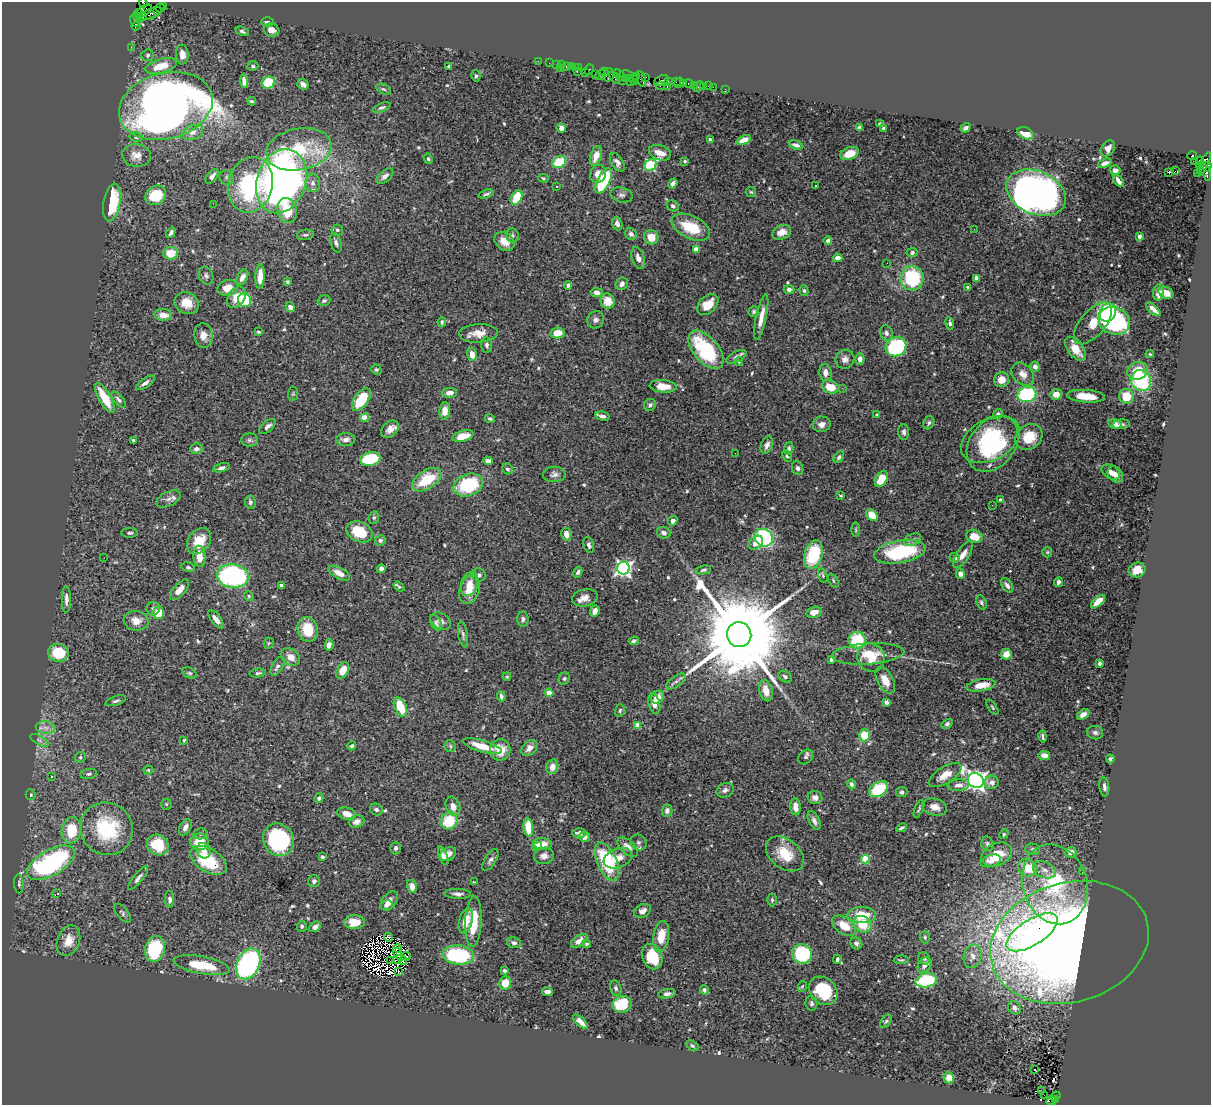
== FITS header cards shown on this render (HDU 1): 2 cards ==
NAXIS1  =                 1209
NAXIS2  =                 1103

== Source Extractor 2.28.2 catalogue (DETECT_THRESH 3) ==
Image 1209 x 1103 px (HDU 1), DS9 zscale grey, 1 PNG px = 1 image px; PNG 1213 x 1107 px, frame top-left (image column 1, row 1103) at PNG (2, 2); each listed source drawn as its Kron ellipse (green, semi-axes under 4 px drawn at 4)
Background 1.2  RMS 0.034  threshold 0.101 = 3 sigma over >= 5 px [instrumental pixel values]
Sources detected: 588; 4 with non-positive FLUX_AUTO (blend fragments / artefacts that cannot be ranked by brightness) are neither listed nor drawn; of the other 584, the 500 brightest by FLUX_AUTO listed and drawn (84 fainter detections omitted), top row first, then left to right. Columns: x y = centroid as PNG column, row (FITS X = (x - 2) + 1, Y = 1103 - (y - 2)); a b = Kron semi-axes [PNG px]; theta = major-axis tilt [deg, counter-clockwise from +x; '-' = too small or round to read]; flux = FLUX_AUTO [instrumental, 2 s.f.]
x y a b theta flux
143 3 5 4 - 120
163 6 4 3 - 89
160 8 4 2 - 64
157 10 3 2 - 65
144 11 9 5 34 600
138 14 5 3 - 110
151 14 12 5 25 800
142 16 4 3 - 310
137 17 3 3 - 94
139 20 4 3 - 260
134 21 6 4 -74 250
267 22 6 5 - 6.8
136 26 4 2 - 200
272 30 8 6 -18 19
242 31 7 4 -22 5
131 47 2 2 - 30
148 55 6 5 - 4.5
182 55 10 6 -86 15
538 61 2 2 - 36
549 63 2 2 - 55
556 65 3 2 - 92
562 65 2 2 - 73
161 66 16 7 15 44
253 66 5 4 - 3.7
571 66 3 3 - 130
449 67 3 3 - 3.9
566 67 3 2 - 120
578 67 3 3 - 140
560 68 2 2 - 51
575 68 3 3 - 110
589 70 5 4 - 220
577 72 3 2 - 96
604 72 4 3 - 92
585 73 4 3 - 240
595 75 3 2 - 150
601 75 6 3 35 200
608 75 7 5 73 580
619 75 6 4 -42 410
627 75 7 3 -9 450
476 76 5 4 - 4.1
637 76 3 2 - 72
615 78 6 3 -52 370
625 78 2 2 - 110
630 78 3 3 - 350
646 78 3 3 - 130
641 79 8 4 -76 440
634 80 4 2 - 140
244 81 7 4 -86 10
622 81 2 2 - 79
630 81 4 3 - 480
661 81 8 5 24 350
668 81 2 2 - 48
676 82 3 2 - 110
268 83 7 6 - 77
679 83 5 3 - 230
684 83 3 2 - 91
303 84 6 5 - 8.4
688 84 5 3 - 180
660 86 4 3 - 220
694 86 4 3 - 47
698 86 6 2 45 43
703 86 3 3 - 160
709 86 3 2 - 45
667 87 3 2 - 240
713 87 2 2 - 48
383 89 8 5 -26 4.2
725 89 4 2 - 21
252 101 4 3 - 3.9
166 106 48 33 15 2100
382 107 9 4 21 4.6
880 124 4 3 - 4.9
561 128 5 4 - 9.7
859 128 4 4 - 5.7
884 128 3 3 - 3.8
966 128 5 4 - 6.7
193 132 11 7 19 16
1025 133 8 5 -23 37
136 137 6 4 -9 4.6
710 140 4 3 - 9.1
744 140 8 4 24 17
796 145 7 4 -17 7.5
1108 148 8 6 60 13
299 149 33 20 11 120
660 153 11 7 -20 22
850 153 10 6 20 29
136 155 14 11 -7 21
596 156 10 5 70 26
1192 156 5 3 - 1500
428 159 5 4 - 4.5
685 161 3 3 - 3.3
1194 161 2 2 - 24
1200 161 4 3 - 510
559 162 7 5 30 67
617 162 10 6 -58 10
1105 163 7 4 22 11
1204 163 12 4 65 850
650 165 6 5 - 210
1199 165 4 3 - 130
1207 167 5 4 - 470
1115 170 5 4 - 8.4
1175 171 2 2 - 1900
1169 172 3 3 - 34
1206 172 8 4 -73 640
1197 173 2 2 - 29
598 174 9 7 65 19
212 176 8 5 51 10
385 176 10 5 40 9.6
227 178 8 6 -48 6.6
543 178 5 4 - 3.1
281 181 33 24 72 1300
604 181 14 6 63 170
1118 181 6 3 -52 11
313 183 9 7 -89 12
673 183 5 4 - 8.2
250 185 28 22 76 230
557 186 3 3 - 15
815 186 3 3 - 13
751 192 5 5 - 3.2
1036 193 31 21 -23 1400
486 194 7 3 17 4.5
156 195 11 9 37 72
622 195 11 7 -14 8.6
517 197 8 5 65 72
112 202 19 8 80 120
213 204 2 2 - 59
673 206 6 5 - 6.3
287 211 13 9 -77 53
617 224 7 5 -72 9.3
691 227 20 11 -25 72
974 229 2 2 - 7.2
337 230 6 5 - 4.9
782 232 10 7 21 19
171 233 6 3 58 5.5
631 234 6 5 - 6
305 235 8 5 8 4.6
512 236 7 6 - 4.6
1140 236 4 3 - 5.4
651 237 7 7 - 28
504 241 11 8 -38 26
828 241 4 3 - 6.9
336 243 10 5 -73 6.8
696 249 4 4 - 30
912 252 5 4 - 5.2
171 253 7 6 - 42
638 258 11 6 -73 12
838 258 5 4 - 12
887 263 2 2 - 5
206 276 9 7 -65 7.1
260 276 12 4 88 29
242 277 8 5 62 13
912 278 12 11 - 160
977 278 4 4 - 10
287 282 4 4 - 3.5
622 284 6 6 - 8.2
568 285 4 4 - 6.7
968 287 3 3 - 3.6
228 288 10 8 13 32
789 290 5 4 - 7.5
804 291 5 4 - 3.7
597 292 6 4 -9 13
1159 293 8 5 85 15
1166 293 8 5 -25 17
236 297 11 8 56 34
244 300 7 6 - 79
324 301 6 5 - 5.4
608 301 8 7 - 36
187 303 13 10 -25 36
708 304 12 8 43 36
290 307 5 4 - 11
1153 309 9 3 -42 13
754 311 5 5 - 3.8
1108 312 9 8 - 340
163 315 9 6 -6 23
761 317 23 5 78 25
596 320 9 8 - 8.9
1114 321 16 13 -27 300
442 322 5 4 - 3.6
950 323 6 4 -80 5.3
1093 323 25 12 50 55
258 332 3 3 - 3.4
478 333 19 9 3 27
557 333 7 5 10 34
886 333 8 6 -75 7.2
203 336 12 9 -82 20
487 345 8 5 -87 5.8
896 347 10 9 - 200
1076 349 14 7 -53 36
706 350 23 12 -50 180
472 354 6 5 - 19
1150 354 4 4 - 3.2
736 357 11 5 28 7.7
845 359 9 9 - 12
860 359 6 4 90 13
739 361 4 3 - 3
1035 367 5 4 - 11
376 369 5 4 - 3.3
1138 371 10 8 21 48
825 373 9 6 -84 12
1023 374 13 9 -47 18
1001 380 7 7 - 25
1141 381 11 9 -51 180
145 383 11 4 33 9.3
663 386 13 6 -5 40
830 387 8 6 -18 35
842 388 3 2 - 6.2
449 393 7 5 3 14
293 394 7 5 83 3.7
1027 394 9 7 13 210
1056 394 6 5 - 22
1086 396 19 6 -4 50
1127 396 7 7 - 44
105 398 17 6 -60 64
119 399 9 5 -48 6.1
361 400 13 7 55 78
650 405 6 5 - 6.3
445 411 8 5 84 19
998 414 5 4 - 6.8
877 415 4 3 - 3.8
602 416 7 4 -14 7.5
364 418 4 4 - 49
490 419 5 4 - 4.4
929 423 7 5 64 5.2
822 424 9 7 11 14
1115 424 7 5 -15 9.7
1121 424 8 4 6 5.9
267 426 10 5 40 8.3
390 429 10 7 47 16
904 432 8 5 -89 6.1
463 436 11 5 15 28
1029 437 14 12 37 54
990 439 31 20 29 200
133 440 4 3 - 3.1
249 440 8 6 0 5.7
346 440 9 6 4 14
993 444 30 22 52 210
767 445 9 5 68 10
196 449 6 5 - 9.2
789 449 6 4 82 5.5
735 453 2 2 - 8.8
787 456 6 4 -66 4
839 457 6 4 57 5.1
370 459 10 6 11 140
488 461 5 4 - 6.9
222 468 8 4 13 7.2
798 468 7 5 -66 6.6
507 469 6 5 - 4.9
1111 472 10 6 -29 15
554 474 11 7 2 10
1115 475 9 7 -51 13
881 479 9 5 60 40
427 480 16 9 33 80
468 485 15 11 20 150
841 495 3 3 - 3.1
169 499 13 7 25 11
1000 500 3 3 - 3.7
250 502 6 5 - 4.7
992 505 2 2 - 7.7
872 515 7 5 -44 47
374 518 6 5 - 4
673 521 5 4 - 8.9
856 530 7 3 90 2.9
359 532 13 9 -25 65
129 533 8 5 0 5.2
664 533 7 5 -21 8.6
566 534 6 5 - 17
974 536 8 6 -23 34
764 538 10 8 -42 240
380 540 5 5 - 5.5
913 540 9 5 22 6.7
199 541 14 10 54 41
756 543 8 6 41 22
589 545 8 5 -74 6.3
900 552 26 11 10 180
1047 552 5 5 - 2.9
813 555 14 9 72 130
963 555 15 6 56 17
199 556 10 6 -85 30
104 558 2 2 - 5.8
955 558 5 5 - 7.4
188 567 7 4 -11 4
623 568 6 6 - 750
381 569 4 4 - 8.6
703 570 8 4 10 4.6
1137 570 8 7 - 23
578 572 6 4 63 6.5
339 573 12 5 -27 20
960 574 5 4 - 12
479 575 7 6 - 6.4
233 576 16 11 -7 340
823 576 7 4 -74 4
833 581 7 5 -64 3.9
1059 582 5 4 - 6
469 584 12 8 71 21
281 585 3 3 - 9.1
1007 585 8 5 -55 8.6
399 587 6 3 -38 2.9
179 590 13 6 48 21
469 590 14 10 72 33
249 596 5 4 - 3.1
585 598 13 8 11 18
66 599 13 4 90 11
981 602 7 5 -67 5
1098 602 9 4 43 31
153 608 7 6 - 6.2
595 611 6 4 68 12
814 612 8 5 15 20
158 613 6 5 - 35
216 619 11 5 -52 13
523 619 7 5 -85 5.9
136 621 12 10 -9 20
441 621 11 8 -31 11
436 623 8 5 -61 5.3
308 629 12 10 -76 56
463 634 13 4 -80 6.7
739 635 12 12 - 61000
857 640 8 8 - 99
634 641 5 4 - 4.2
269 643 5 5 - 3
329 645 5 4 - 12
58 653 10 9 - 72
868 654 36 10 4 56
1006 654 5 5 - 23
291 657 10 7 -32 19
871 658 14 13 - 38
831 660 3 3 - 4
1099 663 4 3 - 5.3
277 666 10 5 60 8.8
343 671 9 5 59 33
190 673 7 5 -26 4.7
258 673 8 4 8 4.7
507 677 4 3 - 2.9
785 677 7 5 -34 6
564 679 6 5 - 4.1
885 680 14 8 -62 28
676 681 11 5 35 8.1
981 685 14 6 10 34
766 691 11 6 -74 26
549 693 4 4 - 38
501 696 5 3 - 6.7
658 697 7 6 - 21
116 701 10 4 19 5.5
886 702 4 4 - 8.5
654 704 10 5 -77 19
400 707 10 6 -65 54
992 707 8 3 -55 3
620 710 6 4 74 4
1083 714 6 4 36 13
947 724 6 4 29 4.4
638 725 4 4 - 40
46 728 10 6 -6 12
1095 733 8 6 -17 6.4
864 735 6 5 - 67
1043 737 6 2 -79 3.6
39 740 10 4 -30 6.7
184 740 3 3 - 2.9
352 746 4 4 - 3.6
450 746 6 5 - 4.3
482 746 20 6 -16 43
529 748 9 6 42 14
500 750 10 10 - 31
1044 755 5 4 - 15
80 757 6 5 - 3.9
806 757 8 6 45 5.6
1110 759 4 3 - 4.4
552 767 7 6 - 17
148 770 5 4 - 3.1
89 774 8 5 7 5.2
945 775 18 8 32 29
52 777 3 3 - 9
976 781 8 7 - 1400
992 782 7 7 - 13
851 784 5 4 - 5.3
958 785 11 6 6 11
1104 787 10 5 -83 7
878 789 10 7 33 100
725 790 9 7 27 8.7
902 792 6 5 - 5
31 795 5 5 - 4.4
815 797 7 6 - 10
319 798 5 4 - 4.7
166 804 5 5 - 3
453 806 10 7 -69 17
795 806 9 5 -86 18
935 807 12 8 -15 19
919 809 9 3 67 3.8
376 810 7 5 -31 5.8
667 811 6 5 - 9.1
347 814 9 6 -15 21
449 821 9 8 - 72
814 821 10 5 -64 9.2
357 822 8 6 19 13
185 827 9 5 60 12
528 827 9 5 -82 53
901 828 6 3 27 5.1
107 829 27 25 -45 150
72 830 13 10 81 64
579 833 7 4 0 11
200 834 7 5 10 5
1004 834 5 4 - 3
584 837 5 5 - 13
278 840 17 15 -61 280
199 842 9 8 - 49
638 842 8 7 - 6.8
543 844 9 5 -6 19
987 844 7 6 - 5.2
158 845 11 10 - 73
537 846 5 4 - 28
628 847 12 7 -43 19
396 848 6 5 - 5.7
1033 849 7 5 -2 5.4
204 851 8 6 -69 13
1071 852 5 5 - 19
448 854 9 6 33 13
785 854 21 14 -39 61
997 854 16 11 23 54
443 856 10 4 -69 9.4
544 856 10 8 10 14
322 857 4 3 - 4.9
618 858 15 9 20 25
865 859 4 4 - 96
208 860 20 11 -32 110
490 860 12 5 58 8.6
991 861 10 6 16 12
607 862 20 9 -66 160
51 863 26 12 29 370
1027 868 9 8 - 50
1044 870 12 8 -21 17
1082 872 2 2 - 7.1
138 878 15 4 51 8.3
314 881 6 6 - 6.8
474 882 4 2 - 4
19 884 9 4 -85 5.5
1055 884 41 32 -72 240
412 886 7 5 -76 18
57 894 4 3 - 7.3
458 894 13 5 -2 8.4
170 899 8 4 -90 7.3
772 900 6 4 -90 3.8
389 901 11 7 52 16
386 905 6 5 - 5.9
642 911 9 6 28 11
122 913 11 5 -52 5.6
862 915 14 8 -1 63
466 921 13 6 76 29
355 922 10 7 1 30
473 922 25 8 87 73
862 924 9 8 - 59
302 926 5 5 - 3.9
844 926 13 8 -33 43
315 927 6 4 36 11
1032 932 29 13 32 130
661 936 15 8 81 45
389 937 4 3 - 5.7
925 937 6 5 - 3.9
68 941 16 11 68 32
579 941 9 5 36 16
1070 942 80 60 16 3100
514 943 7 5 -12 7.5
856 943 6 5 - 6.9
587 944 4 4 - 4.7
398 948 4 2 - 3.8
155 949 13 10 76 150
398 953 6 2 -62 4.2
802 954 10 9 - 220
458 955 16 9 -5 200
406 956 5 2 - 3.5
973 956 12 8 74 18
652 957 13 9 -67 83
924 958 6 5 - 5.5
397 959 5 2 - 2.9
837 959 5 3 - 5.6
391 960 3 2 - 3.3
403 960 4 2 - 5
901 960 7 3 4 3
248 964 16 11 64 410
202 965 29 8 -10 89
924 965 8 6 58 13
398 971 4 2 - 5.5
504 971 4 4 - 5.5
926 980 11 7 11 170
505 983 6 6 - 34
802 986 5 4 - 3.1
616 988 7 5 -73 5.8
704 990 5 4 - 6
823 991 16 12 -43 97
547 992 5 4 - 11
667 994 9 4 9 8.1
811 1003 7 6 - 5.1
622 1004 9 8 - 96
1015 1008 7 6 - 10
886 1021 7 4 55 4
581 1022 9 4 -45 17
692 1046 7 4 -32 4.6
1035 1070 3 3 - 36
949 1078 5 5 - 24
1042 1091 3 2 - 5.4
1044 1095 2 2 - 180
1055 1096 5 3 - 390
1055 1100 4 3 - 150
1051 1101 5 3 - 370
At the frame edge (FLAGS 8, measured only in part): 1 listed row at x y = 143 3
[84 fainter detections neither listed nor drawn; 4 non-positive-flux detections neither listed nor drawn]